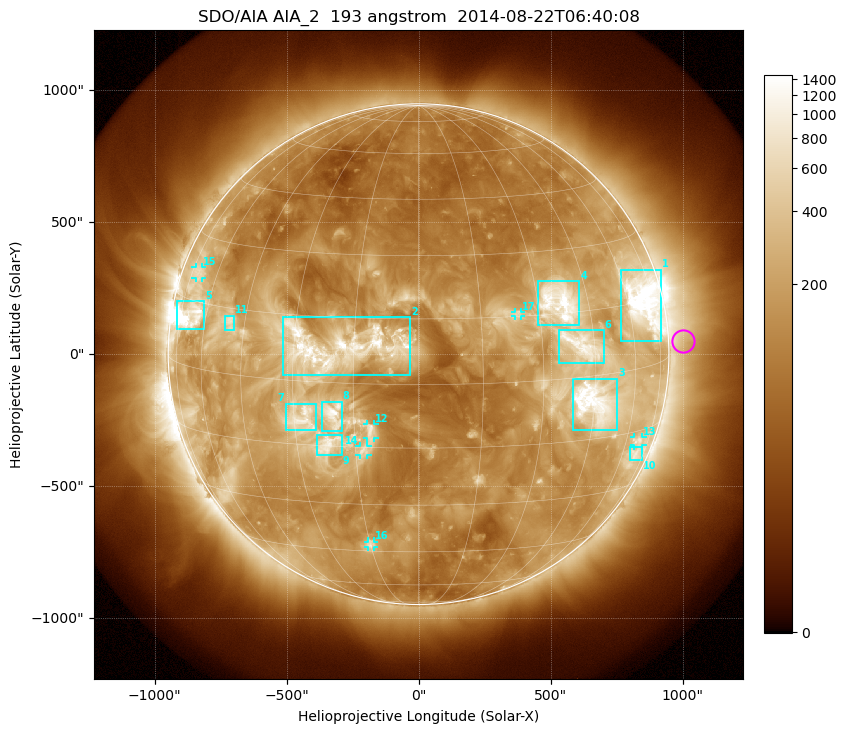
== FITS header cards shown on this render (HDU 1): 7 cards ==
TELESCOP= 'SDO/AIA'
INSTRUME= 'AIA_2'
WAVELNTH=                  193
WAVEUNIT= 'angstrom'
DATE-OBS= '2014-08-22T06:40:08.35'
CTYPE1  = 'HPLN-TAN'
CTYPE2  = 'HPLT-TAN'

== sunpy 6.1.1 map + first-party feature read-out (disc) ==
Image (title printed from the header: SDO/AIA AIA_2  193 angstrom  2014-08-22T06:40:08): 1024 x 1024 px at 2.4 arcsec/px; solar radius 948 arcsec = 395 px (full disc in frame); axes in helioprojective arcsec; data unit not stated in the header (colour bar unlabelled)
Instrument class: DISC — disc imager (sunpy class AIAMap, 193 A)
Bright regions (active regions / flare kernels): reference = the median radial profile (limb darkening/brightening removed); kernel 9 px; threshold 5 sigma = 411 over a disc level ~134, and >= 1.15x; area >= 12 px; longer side >= 9 px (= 22 arcsec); searched inside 0.97 R_sun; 17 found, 17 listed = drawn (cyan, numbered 1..; 6 of them under ~33 arcsec drawn as corner ticks so the feature stays visible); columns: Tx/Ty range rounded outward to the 5 arcsec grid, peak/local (2 s.f.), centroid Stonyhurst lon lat
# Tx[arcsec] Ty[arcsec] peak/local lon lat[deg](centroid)
1 765..920 45..320 16 +67 +15
2 -515..-30 -80..140 12 -19 +8
3 580..755 -290..-90 12 +45 -6
4 450..610 110..275 12 +36 +18
5 -915..-810 95..205 31 -68 +11
6 530..700 -35..90 7.7 +41 +7
7 -505..-385 -290..-185 7.5 -28 -9
8 -370..-290 -295..-180 9.9 -20 -7
9 -390..-290 -385..-305 8.2 -22 -15
10 800..850 -400..-350 4.5 +68 -21
11 -735..-695 90..150 5.9 -50 +12
12 -195..-165 -320..-265 6 -11 -11
13 815..850 -345..-315 4.3 +67 -18
14 -225..-195 -385..-345 5.6 -13 -16
15 -845..-820 290..330 3.9 -70 +22
16 -195..-170 -730..-710 5.1 -15 -43
17 365..390 145..160 4.8 +24 +16
Off-limb structures (1.02-1.3 R_sun): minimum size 162 px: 4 found; the strongest spans PA ~240..305 deg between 1.02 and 1.3 R_sun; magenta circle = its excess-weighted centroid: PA ~275 deg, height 1.06 R_sun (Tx ~1000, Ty ~50 arcsec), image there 1.6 x the reference